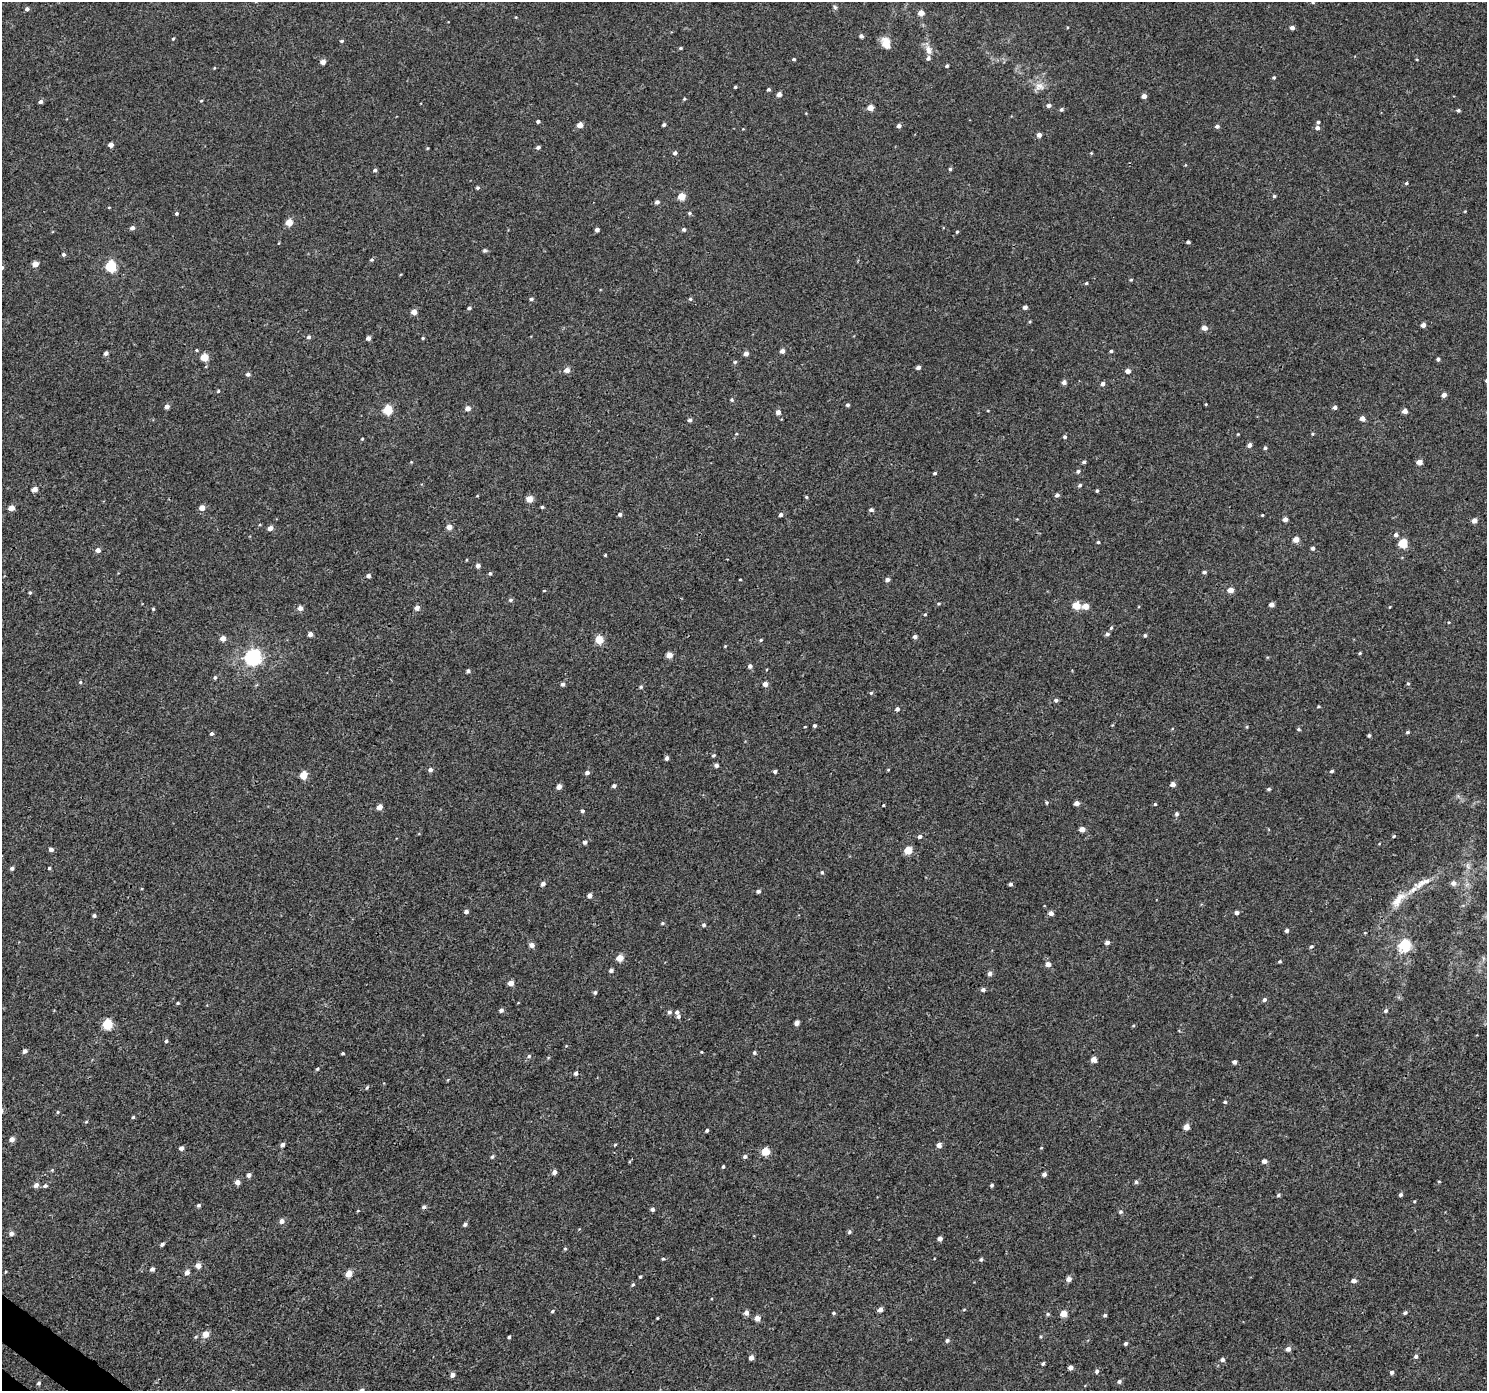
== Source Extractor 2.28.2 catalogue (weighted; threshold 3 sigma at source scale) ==
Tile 7 of 4 x 4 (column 3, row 2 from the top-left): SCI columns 3011-4495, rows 3000-4388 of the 6026 x 6065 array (HDU 1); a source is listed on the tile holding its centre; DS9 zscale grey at full resolution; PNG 1489 x 1393 px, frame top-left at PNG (2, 2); no overlay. Shown black and unused: <1% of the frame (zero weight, under 3 of 4 exposures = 5% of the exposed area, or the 3 px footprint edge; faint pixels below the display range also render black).
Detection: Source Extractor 2.28.2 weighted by HDU 2 'WHT'; one run over the whole footprint, this tile lists its part. Background 0.00277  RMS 0.0022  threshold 0.00975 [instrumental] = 3 sigma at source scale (4.5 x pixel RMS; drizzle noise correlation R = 1.50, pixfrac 1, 0.0396/0.0396 arcsec/px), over >= 5 px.
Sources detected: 352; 1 cosmic-ray / hot-pixel residue — not listed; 3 inside a brighter listed object's ellipse — not listed separately; the other 348 listed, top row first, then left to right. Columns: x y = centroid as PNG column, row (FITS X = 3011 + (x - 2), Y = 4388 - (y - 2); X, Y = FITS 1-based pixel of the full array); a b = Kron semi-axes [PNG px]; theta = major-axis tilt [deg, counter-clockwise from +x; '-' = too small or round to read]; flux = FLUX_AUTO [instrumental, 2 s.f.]
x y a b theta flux
1313 2 4 4 - 0.29
835 7 6 5 - 0.39
27 9 4 4 - 0.64
921 13 4 4 - 2.4
1292 28 4 4 - 0.88
861 36 5 5 - 0.6
173 39 4 3 - 0.22
342 41 4 3 - 0.35
886 43 15 9 -65 2.2
680 48 4 3 - 0.29
928 50 15 8 -71 1.5
794 59 4 3 - 0.35
323 62 5 4 - 1.5
947 66 4 4 - 0.36
214 68 4 3 - 0.17
1274 78 4 4 - 0.29
1039 86 14 10 -16 1.8
735 87 3 3 - 0.25
769 89 4 4 - 0.35
779 94 4 4 - 1.3
1144 96 4 4 - 1.1
684 99 4 3 - 0.23
41 101 5 4 - 0.64
201 101 4 3 - 0.21
1049 105 5 4 - 0.67
870 108 4 4 - 2.4
1061 109 4 4 - 0.43
1458 110 4 4 - 0.37
538 121 4 3 - 0.53
1318 122 4 3 - 0.36
580 125 4 4 - 2
664 125 4 3 - 0.41
899 126 4 4 - 0.73
1217 126 5 4 - 0.56
1317 128 5 5 - 0.75
1039 135 4 4 - 0.93
111 145 4 4 - 1.3
538 147 5 4 - 0.55
675 153 4 4 - 0.59
1091 153 4 4 - 0.21
950 169 4 4 - 0.32
375 170 4 4 - 0.48
1406 183 5 4 - 0.26
477 188 4 4 - 0.35
682 196 5 4 - 5
1274 196 4 4 - 0.33
657 202 5 4 - 0.8
109 207 4 3 - 0.15
1465 211 4 3 - 0.15
176 213 4 4 - 0.34
689 213 5 5 - 0.36
289 222 5 4 - 3.7
132 228 5 4 - 0.86
597 230 4 4 - 0.79
684 230 5 5 - 0.46
957 232 4 3 - 0.25
1188 242 3 3 - 0.41
485 250 5 4 - 0.41
64 254 4 4 - 0.4
372 260 5 4 - 0.34
35 264 4 4 - 2.1
111 266 5 5 - 18
2 267 4 4 - 0.55
1131 280 4 4 - 0.22
1086 283 4 3 - 0.28
531 299 5 4 - 0.41
690 299 5 5 - 0.33
1025 307 4 4 - 0.84
469 308 4 4 - 0.41
414 312 4 4 - 2
1030 321 5 3 - 0.2
1423 325 4 4 - 0.96
1204 328 5 4 - 1.5
309 337 5 4 - 0.5
368 338 4 4 - 0.98
423 338 4 4 - 0.28
196 350 4 3 - 0.22
782 351 4 4 - 0.96
1111 351 4 3 - 0.37
106 353 4 4 - 0.7
746 354 4 4 - 1.1
204 357 5 4 - 5.5
1438 359 4 4 - 0.43
735 362 5 5 - 0.33
918 367 4 4 - 0.69
567 370 5 5 - 1.4
1127 371 5 4 - 1.1
248 374 4 4 - 0.65
1064 382 5 4 - 0.91
1102 384 5 4 - 0.76
218 391 4 4 - 0.24
1444 395 5 4 - 1.1
732 400 5 5 - 0.31
1206 404 3 2 - 0.16
848 405 4 4 - 0.43
167 406 4 4 - 1.2
1335 407 4 4 - 0.63
468 408 5 4 - 1.5
388 410 5 5 - 10
988 411 4 3 - 0.16
1405 411 4 4 - 1.6
778 412 5 4 - 1.2
1362 418 5 4 - 1.4
690 420 5 4 - 0.56
736 434 4 3 - 0.21
1238 434 4 3 - 0.17
1313 434 5 3 - 0.22
1065 437 4 4 - 0.41
362 439 4 3 - 0.21
1249 445 5 4 - 0.8
1265 448 4 4 - 0.44
1084 462 4 3 - 0.44
1419 462 4 4 - 1.6
1078 471 5 4 - 0.42
935 473 4 3 - 0.3
1080 485 5 4 - 0.36
34 489 5 4 - 1.6
1097 491 4 3 - 0.3
1057 495 4 4 - 0.63
806 497 4 3 - 0.26
530 499 5 4 - 3
542 507 4 3 - 0.33
11 508 5 4 - 2.1
202 508 5 4 - 1.9
871 510 5 4 - 0.51
620 514 4 4 - 0.49
781 515 4 4 - 0.55
1262 515 4 3 - 0.2
1285 519 4 4 - 1.3
1474 520 5 4 - 1.5
449 527 4 4 - 1.8
270 528 5 4 - 1.3
1396 535 5 5 - 0.66
1296 539 5 4 - 1.9
1098 542 4 4 - 0.27
1403 543 6 5 - 7
1313 548 4 4 - 0.55
98 550 5 5 - 0.92
605 555 3 3 - 0.21
466 560 4 3 - 0.18
478 565 5 4 - 0.8
1204 572 4 4 - 0.44
490 573 5 4 - 0.36
368 576 5 4 - 0.65
740 580 3 2 - 0.17
887 580 5 4 - 0.81
1230 590 5 5 - 1.9
544 591 4 3 - 0.17
30 593 4 4 - 0.24
510 600 5 5 - 0.46
938 604 6 3 0 0.27
1076 605 5 5 - 5.1
1271 605 4 4 - 1.2
1085 606 5 4 - 2.7
1389 607 4 3 - 0.16
300 608 5 5 - 1.2
417 608 5 4 - 1.2
153 609 4 4 - 0.26
925 614 4 4 - 0.22
1449 622 4 3 - 0.19
1111 628 6 4 63 0.3
310 634 4 4 - 1.3
1107 634 5 4 - 0.54
1145 635 4 4 - 0.37
915 637 4 4 - 0.74
223 638 5 5 - 1.4
599 639 5 5 - 5.9
761 640 4 3 - 0.26
725 646 4 3 - 0.18
1360 653 4 4 - 0.24
669 655 5 4 - 2.1
253 657 6 6 - 66
750 666 5 5 - 0.72
468 671 4 4 - 0.53
215 677 5 4 - 0.39
80 682 5 4 - 0.27
1408 683 5 4 - 0.29
562 684 5 4 - 0.58
765 684 4 4 - 1.3
641 687 5 4 - 0.31
871 693 4 4 - 0.32
1056 700 5 4 - 0.5
1318 707 5 3 - 0.2
897 709 5 4 - 0.65
815 726 3 3 - 0.43
805 727 3 2 - 0.16
1299 729 5 4 - 0.29
1408 732 5 3 - 0.31
212 733 4 4 - 0.52
1369 735 3 3 - 0.37
714 755 4 3 - 0.31
667 758 4 4 - 0.74
716 765 4 4 - 0.76
430 769 5 4 - 0.81
888 770 5 3 - 0.17
775 771 4 3 - 0.46
1332 771 5 4 - 0.36
587 773 5 4 - 0.73
303 775 5 5 - 4.2
1173 784 4 4 - 1.3
614 786 4 4 - 0.59
559 787 4 4 - 1.7
1269 789 5 4 - 0.33
1046 802 5 4 - 0.29
1076 803 4 4 - 1.2
1155 804 4 3 - 0.27
883 805 3 2 - 0.3
380 807 4 4 - 1.8
582 811 5 4 - 0.4
1176 814 5 5 - 0.49
1082 829 4 4 - 1.7
920 836 5 4 - 0.65
1394 836 4 3 - 0.22
585 842 5 4 - 0.72
1379 844 4 3 - 0.15
51 849 5 4 - 0.76
908 850 5 5 - 5.8
1468 866 10 5 -77 0.78
12 868 5 4 - 0.54
49 868 3 3 - 0.24
822 872 5 4 - 0.29
1422 883 35 9 27 3.9
1453 883 6 5 - 0.97
543 884 5 4 - 0.93
1011 884 4 4 - 0.45
758 891 5 4 - 0.51
590 895 5 4 - 1
1397 901 20 11 44 2.8
466 912 4 4 - 0.74
1051 913 4 4 - 1.3
1237 913 4 4 - 0.68
94 915 4 3 - 0.46
662 923 5 4 - 0.26
704 925 5 5 - 0.4
1287 930 4 4 - 0.63
1365 933 4 3 - 0.16
1107 942 4 4 - 0.93
532 945 5 4 - 1.3
1405 945 6 6 - 18
1311 947 5 4 - 0.38
620 958 5 4 - 3.5
1280 961 4 4 - 0.27
1048 964 5 4 - 1.3
611 970 4 4 - 0.52
990 973 5 5 - 0.94
511 983 4 4 - 2.4
983 990 5 4 - 0.67
595 992 4 4 - 0.43
1264 1000 5 4 - 0.56
178 1003 5 4 - 0.26
501 1010 5 4 - 0.62
1386 1011 5 4 - 0.47
669 1012 5 5 - 0.55
677 1012 5 5 - 0.6
797 1023 4 4 - 1.3
107 1024 5 5 - 13
1133 1025 5 3 - 0.24
166 1041 4 4 - 0.38
566 1046 3 3 - 0.16
25 1051 4 4 - 0.94
701 1052 4 3 - 0.17
343 1053 3 3 - 0.32
754 1053 5 4 - 0.37
529 1056 5 5 - 0.36
1094 1060 4 4 - 2
1234 1062 4 4 - 0.78
317 1069 4 4 - 0.26
576 1073 4 4 - 0.65
367 1087 5 4 - 0.33
1225 1102 4 4 - 0.32
58 1112 4 4 - 0.26
133 1117 4 3 - 0.3
86 1122 5 3 - 0.2
1186 1127 4 4 - 2.4
707 1130 4 3 - 0.41
12 1139 4 4 - 1.4
282 1145 5 4 - 0.72
615 1145 4 4 - 0.2
939 1145 4 4 - 1.3
181 1148 4 4 - 0.86
1041 1148 4 3 - 0.19
766 1151 5 5 - 6.2
492 1157 5 4 - 0.38
745 1157 5 4 - 0.52
1264 1161 5 4 - 0.96
723 1166 4 3 - 0.33
52 1170 4 4 - 0.21
554 1172 4 4 - 1.1
1044 1174 4 4 - 0.72
249 1175 4 4 - 0.84
1439 1181 5 3 - 0.19
237 1182 4 4 - 1.4
1136 1182 5 5 - 0.45
36 1185 5 5 - 1
992 1185 4 4 - 0.36
45 1186 6 5 - 0.52
1278 1195 5 4 - 0.36
1401 1195 4 4 - 0.58
199 1205 4 4 - 0.43
652 1209 4 4 - 0.57
358 1211 4 3 - 0.16
1120 1212 6 5 - 0.4
282 1221 5 5 - 1.1
465 1224 5 4 - 0.54
849 1232 5 4 - 0.4
11 1233 5 5 - 1
940 1238 4 4 - 1.2
162 1244 4 4 - 0.59
565 1249 4 4 - 0.24
663 1259 4 4 - 0.25
981 1259 4 4 - 0.43
198 1265 5 4 - 1.8
152 1269 4 4 - 0.89
5 1272 4 3 - 0.2
187 1273 5 4 - 1.3
349 1274 5 4 - 3.5
640 1277 3 3 - 0.28
1069 1279 5 4 - 1.2
1353 1281 5 4 - 0.99
633 1285 5 4 - 0.28
880 1309 5 4 - 1.1
964 1309 5 3 - 0.18
552 1311 5 3 - 0.32
746 1313 5 4 - 1.2
833 1313 5 4 - 0.31
1405 1313 4 4 - 0.44
1048 1314 5 4 - 0.31
1064 1314 5 4 - 3.1
1105 1315 4 3 - 0.41
657 1318 3 2 - 0.18
757 1318 5 4 - 1.9
205 1334 5 5 - 2.5
509 1337 3 3 - 0.33
1041 1337 4 4 - 0.24
947 1340 5 4 - 0.55
1126 1343 5 4 - 0.41
1288 1349 5 5 - 1.1
1416 1356 5 5 - 0.51
751 1358 4 4 - 1.2
1222 1360 4 4 - 0.8
1043 1364 3 3 - 0.37
1070 1368 4 4 - 1.1
1097 1371 5 5 - 0.47
1392 1372 4 4 - 0.62
452 1375 5 4 - 1
1119 1381 5 4 - 0.52
39 1383 4 4 - 0.42
362 1390 5 4 - 0.82
Isophote crosses this tile's border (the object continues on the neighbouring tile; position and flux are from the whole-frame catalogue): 3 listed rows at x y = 1313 2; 2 267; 362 1390